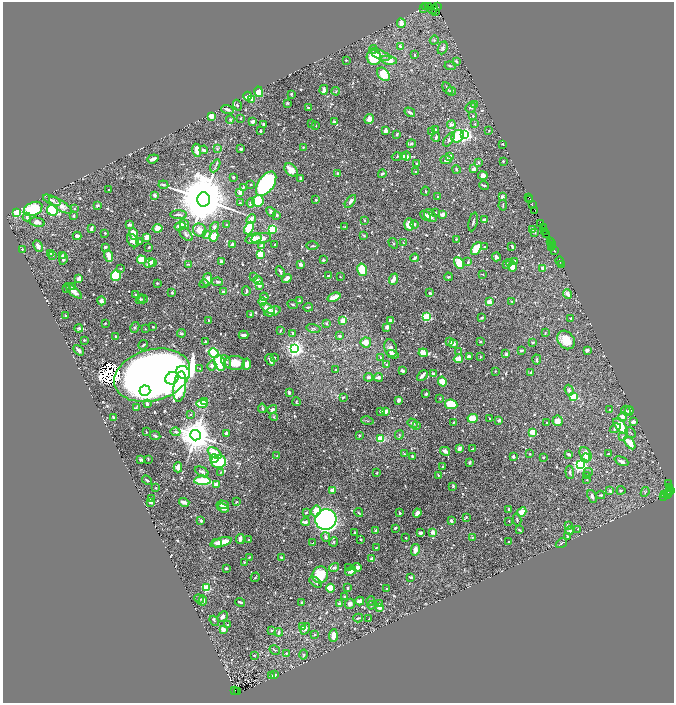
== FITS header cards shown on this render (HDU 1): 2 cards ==
NAXIS1  =                 1343
NAXIS2  =                 1401

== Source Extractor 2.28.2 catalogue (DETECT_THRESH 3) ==
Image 1343 x 1401 px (HDU 1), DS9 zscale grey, zoomed out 1/2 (1 PNG px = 2 x 2 image px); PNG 676 x 705 px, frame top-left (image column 2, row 1401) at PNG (3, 2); each listed source drawn as its Kron ellipse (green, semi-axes under 4 px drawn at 4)
Background 1.56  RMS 0.013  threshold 0.0393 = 3 sigma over >= 5 px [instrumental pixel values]
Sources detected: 860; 65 cannot appear on this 1/2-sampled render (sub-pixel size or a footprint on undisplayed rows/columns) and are neither listed nor drawn; of the other 795, the 500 brightest by FLUX_AUTO listed and drawn (295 fainter detections omitted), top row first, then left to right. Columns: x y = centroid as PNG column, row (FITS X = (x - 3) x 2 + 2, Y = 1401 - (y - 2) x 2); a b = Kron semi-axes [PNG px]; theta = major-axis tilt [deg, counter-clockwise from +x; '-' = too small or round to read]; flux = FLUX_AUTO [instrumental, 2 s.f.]
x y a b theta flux
428 6 2 1 - 83
426 7 3 2 - 290
437 7 2 2 - 130
424 8 3 1 - 150
433 9 5 2 - 620
435 12 4 1 - 340
401 23 4 3 - 18
434 40 4 4 - 3.5
400 46 3 3 - 5.2
443 48 7 4 67 6
373 49 4 3 - 2.4
380 55 11 4 -24 18
415 55 3 2 - 3.1
374 58 7 7 - 76
346 60 2 2 - 3.1
389 60 8 3 -9 29
456 61 4 2 - 3.6
450 66 6 2 -6 3.1
384 74 8 5 -51 46
447 88 7 2 -59 3.9
324 90 5 3 - 9.8
336 91 4 2 - 2
451 91 5 3 - 3.4
259 92 5 4 - 88
291 94 2 2 - 3.3
248 96 4 4 - 33
252 99 3 3 - 20
287 103 3 3 - 2.5
475 104 3 3 - 2.4
237 105 5 4 - 3.9
308 107 3 2 - 2.3
471 108 5 5 - 5.5
227 109 6 2 -17 10
410 112 5 2 - 7.4
212 116 3 3 - 30
473 116 3 3 - 3
240 118 3 2 - 2.2
230 119 4 3 - 3.2
369 119 5 4 - 14
253 122 3 2 - 14
334 122 3 3 - 7.3
264 124 3 2 - 8
312 124 3 3 - 2.4
475 124 3 3 - 2
451 125 4 3 - 12
316 126 4 3 - 2.1
436 129 2 2 - 4.6
489 130 2 2 - 3.4
260 131 3 2 - 3.9
385 131 3 3 - 9.9
432 132 3 3 - 3.9
397 134 3 2 - 2.8
465 134 3 3 - 580
458 136 7 5 50 140
436 137 5 2 - 7.2
449 140 8 3 55 7.3
411 144 5 3 - 3.6
503 144 2 2 - 2.4
303 147 2 2 - 1.9
217 149 4 3 - 2.6
241 149 3 2 - 7.1
197 150 7 3 -82 34
204 150 4 3 - 6.7
403 156 3 3 - 15
406 156 4 3 - 16
450 156 3 3 - 12
397 157 5 3 - 2.6
153 159 5 3 - 14
446 160 5 4 - 9.3
503 161 2 2 - 4.4
478 162 4 3 - 2.2
416 163 2 2 - 2
215 166 7 2 60 3.9
456 169 4 3 - 2.9
474 169 3 2 - 23
291 170 8 5 -43 29
416 171 3 2 - 2.3
338 174 3 2 - 6.2
382 174 4 3 - 3.2
483 176 5 4 - 13
233 177 2 2 - 2.9
300 178 4 2 - 3.4
266 184 14 7 55 500
163 185 5 3 - 3.6
251 185 2 2 - 2
484 185 5 2 - 4.7
243 187 4 3 - 2.9
109 190 2 2 - 3.8
425 191 4 3 - 2.3
240 192 4 3 - 12
154 195 3 2 - 9.7
438 197 3 2 - 2.4
502 197 3 3 - 6.7
529 197 2 1 - 240
204 199 7 6 - 27000
530 199 2 1 - 160
52 200 9 4 -24 7.8
316 200 2 2 - 4.4
258 201 6 5 - 110
350 201 7 3 54 9.9
240 203 3 3 - 2.5
251 203 4 3 - 3.5
532 204 3 2 - 190
61 205 13 5 -33 18
503 205 5 2 - 3.2
97 206 2 2 - 9.8
33 209 10 6 25 130
75 209 3 3 - 2.4
52 210 5 5 - 140
534 210 3 1 - 130
17 212 3 3 - 190
271 212 5 4 - 5.3
435 212 2 2 - 1.9
442 214 4 3 - 8.1
178 215 8 3 0 9.1
277 215 2 2 - 4.7
74 216 4 3 - 4.1
425 216 6 3 -42 15
430 216 7 5 -48 11
27 217 4 3 - 5.2
251 219 5 3 - 15
364 220 3 2 - 2.4
485 220 3 2 - 14
37 222 7 4 -13 16
473 222 9 3 76 4.1
541 223 3 2 - 430
184 224 5 4 - 7.6
409 224 6 5 - 25
414 224 4 3 - 4
129 225 3 3 - 5.4
227 225 3 2 - 3.2
180 226 5 4 - 21
214 227 5 4 - 4.4
345 227 3 3 - 2.1
543 227 3 1 - 320
91 228 4 2 - 6.5
157 228 5 4 - 23
249 228 6 4 64 130
272 229 4 4 - 120
533 229 3 2 - 5
200 230 7 6 - 21
544 231 3 2 - 300
105 233 3 2 - 2.6
535 233 3 2 - 2
133 234 6 3 -71 44
186 234 8 4 -48 8.3
207 235 2 2 - 16
364 235 3 2 - 2.6
547 235 3 1 - 300
77 236 4 3 - 10
214 236 5 4 - 44
146 237 4 3 - 28
261 238 10 5 9 19
253 239 8 4 15 28
456 239 3 2 - 2.6
133 241 7 5 -54 20
139 242 3 2 - 3.1
550 242 2 1 - 120
393 243 5 3 - 2.7
403 243 3 2 - 2.5
551 243 2 1 - 95
232 244 4 2 - 10
275 244 2 2 - 3.3
38 246 6 3 -63 12
262 246 4 3 - 12
312 246 6 2 0 2.9
512 246 4 2 - 3.6
553 246 2 1 - 170
105 247 3 3 - 4.6
149 247 2 2 - 2.8
484 247 3 3 - 2
551 247 2 1 - 38
476 248 7 4 60 53
22 249 3 3 - 2.1
554 250 3 1 - 210
51 253 4 4 - 3.3
260 254 4 3 - 49
53 255 3 3 - 2.4
63 256 3 2 - 5.1
109 256 6 3 -71 29
496 257 4 2 - 8.1
415 258 4 2 - 5.3
63 259 6 3 80 14
141 260 4 4 - 51
323 260 3 3 - 3.9
514 261 4 3 - 5.2
560 261 5 2 - 260
153 262 3 3 - 11
221 262 4 3 - 5.9
468 262 4 2 - 5.4
509 262 4 3 - 5.6
150 263 6 3 40 16
459 263 6 5 - 68
188 264 4 3 - 2.3
300 264 3 3 - 14
506 264 4 3 - 3.8
561 264 2 1 - 48
513 267 5 4 - 28
121 268 3 3 - 2.1
543 268 4 3 - 14
362 270 6 4 -78 54
280 271 5 3 - 5.7
483 274 2 2 - 2.1
116 275 5 5 - 190
328 276 2 2 - 2.4
254 277 4 3 - 2.4
340 277 2 2 - 2.2
448 277 4 3 - 2.9
287 278 5 3 - 15
79 279 4 3 - 16
207 279 7 4 76 18
393 279 6 3 69 18
258 281 5 3 - 15
217 282 5 3 - 5.1
157 283 2 2 - 2.3
204 284 4 3 - 2.6
259 285 3 3 - 18
72 286 3 2 - 2.6
66 288 3 2 - 3.6
74 291 10 4 -42 15
246 291 5 2 - 4
172 292 3 2 - 2
223 292 3 3 - 5.9
430 293 3 2 - 8.5
568 294 5 3 - 15
136 295 4 3 - 2.3
264 297 4 2 - 3.8
334 297 6 3 21 44
140 299 5 3 - 3.5
143 299 4 4 - 2.9
101 301 4 3 - 14
299 301 2 2 - 3.8
262 302 4 4 - 13
489 302 2 2 - 48
512 302 3 2 - 2.1
292 304 5 3 - 3.7
308 307 5 2 - 3.2
268 308 8 4 -29 23
273 311 8 4 20 17
251 314 3 2 - 3.7
65 315 2 2 - 2
427 317 3 3 - 210
481 318 3 2 - 2.7
571 318 2 2 - 2.5
208 320 3 2 - 2.5
343 321 4 2 - 30
391 321 3 2 - 8.4
105 323 3 2 - 2.2
326 323 3 2 - 3.9
135 327 5 3 - 2.5
153 327 2 2 - 2.9
387 327 3 2 - 17
79 328 4 3 - 4.3
313 328 7 2 -12 4
145 329 2 2 - 2.6
280 330 4 2 - 2.9
181 333 4 3 - 4
293 333 4 2 - 4
545 333 4 2 - 2.1
244 335 5 3 - 12
115 336 3 2 - 2.7
340 336 3 2 - 5.1
84 340 2 2 - 2.2
566 340 10 8 -50 40
450 341 3 2 - 12
205 342 3 2 - 3.4
366 342 5 5 - 28
480 342 2 2 - 4.1
454 343 3 2 - 20
533 343 3 2 - 5
143 345 5 2 - 2.6
391 348 9 6 -71 16
295 349 4 4 - 970
79 350 6 2 -47 11
521 350 3 2 - 5.9
587 350 3 3 - 11
459 352 3 3 - 2.2
214 353 5 4 - 180
423 353 4 2 - 68
393 354 6 4 -19 14
506 354 3 3 - 6.4
469 356 3 2 - 9.4
480 356 3 2 - 2.1
380 357 3 3 - 2.1
275 358 2 2 - 3
458 359 5 3 - 39
270 360 6 2 -63 15
537 360 5 2 - 3.9
226 361 7 4 -60 6.6
220 363 8 5 -72 140
235 363 10 7 -1 41
247 364 6 3 84 26
212 365 5 4 - 11
387 365 4 3 - 4.2
200 368 2 2 - 2.3
335 370 2 2 - 2.9
402 370 3 2 - 7.6
495 371 3 2 - 2.1
531 372 3 2 - 2.9
183 373 7 6 - 190
433 373 3 2 - 6.8
152 375 39 25 15 4600
422 376 6 3 45 11
369 377 4 3 - 4.4
378 377 4 2 - 12
172 378 7 6 - 270
442 382 5 4 - 44
180 387 15 6 83 170
569 390 5 4 - 6
145 391 5 5 - 120
289 392 3 2 - 5.3
426 394 3 3 - 3.5
343 397 3 2 - 3.1
573 397 3 3 - 170
440 398 2 2 - 2.2
398 400 3 3 - 9.6
204 401 3 2 - 5.3
296 402 4 3 - 2.1
147 404 3 2 - 9.4
202 404 6 3 -5 91
451 404 6 4 -9 94
136 407 4 2 - 2.5
262 408 4 2 - 3.3
272 409 5 3 - 6.3
610 410 3 3 - 2.7
380 411 3 2 - 3.8
386 411 3 3 - 14
626 411 5 3 - 3.9
629 411 4 3 - 11
190 414 2 2 - 2
623 416 4 3 - 18
114 417 3 2 - 4.4
274 417 4 3 - 2.8
473 418 5 3 - 56
490 418 2 2 - 2.1
499 420 3 3 - 6.6
367 421 6 2 -13 2.5
558 421 5 5 - 19
454 422 3 2 - 3.1
633 422 4 3 - 10
413 423 5 3 - 7.4
547 423 2 2 - 2.1
416 426 3 3 - 2
621 426 9 5 -48 62
615 428 6 4 34 8.1
146 432 2 2 - 2.1
176 432 5 3 - 5
533 432 3 3 - 120
226 433 3 2 - 6.2
631 433 6 3 -48 2.8
195 435 5 5 - 7600
359 435 2 2 - 4
399 435 5 3 - 2.9
155 436 5 2 - 4.5
622 436 3 3 - 3.6
381 439 4 3 - 63
630 443 7 4 -56 55
459 449 4 3 - 12
473 449 3 2 - 4.4
445 451 5 3 - 14
215 453 8 4 -34 54
405 454 4 3 - 2
530 454 2 2 - 2
569 454 3 2 - 7
586 454 7 5 -60 24
608 454 3 2 - 3
277 456 2 2 - 2.2
412 456 2 2 - 3.7
513 456 3 3 - 4.3
543 457 2 2 - 4.1
586 458 4 4 - 5.2
141 459 3 3 - 4.2
148 459 3 2 - 2.2
214 459 4 4 - 110
621 461 7 3 -25 11
219 462 7 6 - 120
470 462 3 2 - 3.5
580 465 4 4 - 790
178 467 5 3 - 11
442 467 3 2 - 2.1
202 471 7 3 -24 6.2
570 472 6 3 -84 6.5
588 472 4 3 - 2.9
220 473 4 2 - 2.3
376 473 2 2 - 2.1
438 475 3 2 - 2.5
587 476 3 3 - 3.3
147 480 5 2 - 3.3
587 480 2 2 - 2.2
202 481 8 4 -3 82
669 484 2 1 - 550
216 485 4 3 - 47
453 486 4 2 - 3.2
669 487 3 1 - 100
156 488 2 2 - 2.7
332 490 3 3 - 11
621 490 4 3 - 3.7
610 491 3 3 - 7.5
669 491 2 2 - 190
671 491 2 2 - 200
645 492 5 4 - 4.2
668 493 2 1 - 160
664 494 4 1 - 67
667 494 2 2 - 190
601 495 4 2 - 3
592 496 7 3 -66 8.6
663 497 3 1 - 21
151 499 3 2 - 3.3
151 502 3 2 - 5.9
184 502 5 3 - 14
237 502 3 2 - 2.8
223 505 6 3 -5 18
223 508 6 3 -20 14
509 510 3 2 - 8.2
316 511 5 4 - 37
306 512 3 2 - 3.7
522 512 5 3 - 49
359 513 4 2 - 2
399 513 3 2 - 3
417 513 4 3 - 17
466 517 4 3 - 3.5
326 519 10 10 - 1600
517 520 6 3 -77 3.4
201 521 4 3 - 4.3
451 521 4 3 - 5.5
509 521 2 2 - 2
306 522 4 4 - 7.2
568 526 4 3 - 6.7
395 528 3 2 - 5.7
578 529 4 3 - 2.3
520 530 4 2 - 3.7
376 531 3 2 - 13
570 531 4 3 - 8.7
355 532 3 2 - 3.8
432 532 3 2 - 19
420 533 4 3 - 5.6
567 536 2 2 - 3.4
326 537 5 3 - 6.4
406 538 2 2 - 2.3
472 538 3 3 - 2.7
240 539 5 3 - 12
361 539 2 2 - 3.4
249 540 2 2 - 2.1
221 542 11 4 15 44
334 542 5 3 - 2.8
509 542 3 2 - 2.3
217 543 5 2 - 14
313 543 3 2 - 2.4
561 543 6 2 34 3.6
377 547 3 1 - 2.3
415 550 6 3 78 18
249 557 2 2 - 2.1
282 557 3 2 - 5.9
372 559 3 3 - 14
245 562 4 3 - 2.4
334 567 5 3 - 5.5
349 567 2 2 - 2.8
357 567 4 3 - 17
226 568 4 3 - 2.8
351 571 6 3 23 12
320 575 8 7 - 81
255 577 5 2 - 2.8
411 577 3 2 - 4.9
316 582 7 4 -38 5.3
206 588 3 3 - 160
331 588 5 4 - 57
348 588 3 2 - 7.5
386 589 2 2 - 2.8
344 597 3 2 - 4.1
199 599 5 3 - 3.4
203 601 5 3 - 14
360 601 4 3 - 22
371 601 4 2 - 2.7
240 602 5 2 - 5.8
301 603 3 2 - 2.5
339 603 3 2 - 4.5
380 603 3 2 - 3.9
350 604 5 5 - 10
371 605 4 2 - 2.3
379 607 3 2 - 20
222 617 6 4 44 9.5
358 618 5 2 - 4.1
369 619 4 2 - 2.4
214 621 5 2 - 2.5
228 625 2 2 - 3.4
303 627 2 2 - 11
223 629 3 3 - 20
305 629 6 4 56 9.2
271 630 2 2 - 6.4
279 632 4 3 - 6.3
315 634 3 2 - 3.1
333 636 6 3 86 24
275 650 5 3 - 3.1
286 653 3 2 - 2.2
254 655 2 2 - 2.3
303 655 5 3 - 3.6
271 675 3 2 - 2.9
274 675 4 3 - 4.8
235 690 2 1 - 280
237 692 3 2 - 240
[295 fainter detections neither listed nor drawn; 65 sub-pixel or undisplayed-footprint detections neither listed nor drawn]